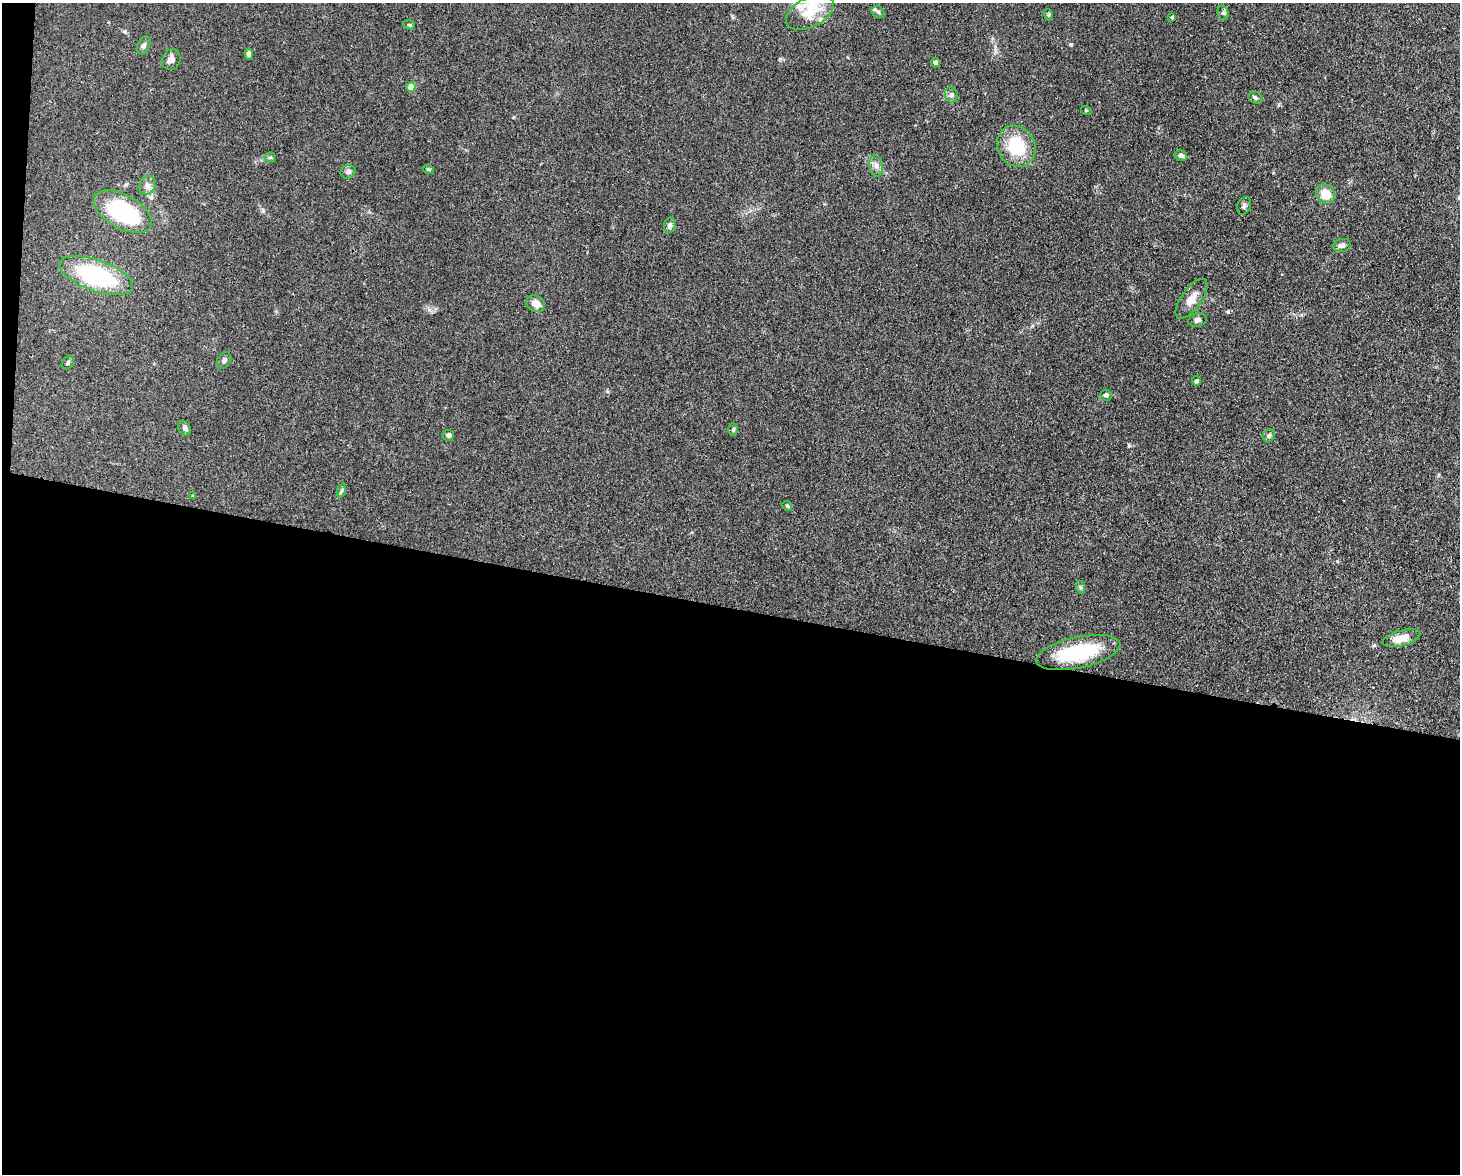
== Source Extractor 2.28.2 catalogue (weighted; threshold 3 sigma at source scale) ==
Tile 10 of 3 x 4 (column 1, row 4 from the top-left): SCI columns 224-1681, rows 1-1172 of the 4709 x 4691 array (HDU 1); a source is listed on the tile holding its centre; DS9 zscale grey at full resolution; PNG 1462 x 1176 px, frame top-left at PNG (2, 3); each listed source drawn as its Kron ellipse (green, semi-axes under 4 px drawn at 4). Shown black and unused: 49% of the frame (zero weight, under 3 of 4 exposures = <1% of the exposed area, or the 3 px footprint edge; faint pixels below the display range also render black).
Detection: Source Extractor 2.28.2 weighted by HDU 2 'WHT'; one run over the whole footprint, this tile lists its part. Background 0.0813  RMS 0.0062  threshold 0.0278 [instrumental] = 3 sigma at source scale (4.5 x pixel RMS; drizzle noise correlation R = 1.50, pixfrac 1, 0.05/0.05 arcsec/px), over >= 5 px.
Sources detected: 47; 3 inside a brighter listed object's ellipse — not listed separately; the other 44 listed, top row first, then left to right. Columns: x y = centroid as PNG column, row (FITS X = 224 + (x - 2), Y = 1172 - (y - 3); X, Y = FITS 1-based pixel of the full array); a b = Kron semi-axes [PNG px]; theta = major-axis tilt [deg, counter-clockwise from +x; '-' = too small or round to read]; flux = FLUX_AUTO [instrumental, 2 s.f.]
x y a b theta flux
810 12 26 14 27 18
878 12 7 5 -28 1.1
1223 13 7 5 -69 1.1
1049 15 6 4 -73 0.79
1172 17 4 3 - 1.1
409 25 6 4 -20 0.82
144 45 9 6 64 1.7
249 54 5 4 - 2
171 59 11 9 65 2.8
936 63 4 4 - 2.9
411 87 4 4 - 8.4
951 95 7 6 - 2
1255 98 7 5 -26 1.6
1086 110 5 3 - 0.49
1016 146 21 18 -60 25
1181 155 6 5 - 1.7
270 157 5 5 - 0.92
876 166 11 6 -82 2.7
428 169 6 3 -19 0.68
348 172 8 6 22 1.9
147 185 10 8 56 2.9
1325 194 10 9 - 9
1244 206 9 6 67 1.6
123 212 32 17 -29 58
670 225 8 6 80 2
1342 245 9 6 11 2.1
96 276 39 15 -19 65
1191 299 23 10 54 6.7
536 304 10 7 -25 4.8
1197 320 9 6 14 2.1
224 360 9 6 60 1.8
68 363 8 5 53 1.1
1196 381 5 4 - 1.1
1106 395 6 5 - 1.5
185 428 8 6 -58 1.8
733 429 6 4 89 0.93
448 435 6 5 - 1.9
1269 435 7 6 - 1.4
342 490 7 4 70 0.94
193 496 4 3 - 0.71
787 506 5 4 - 0.75
1080 587 7 4 -71 0.97
1401 638 19 7 15 9
1078 652 43 15 12 42
Unlisted compact peaks at least as high as the median listed source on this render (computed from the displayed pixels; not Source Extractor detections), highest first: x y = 1228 312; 1071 44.